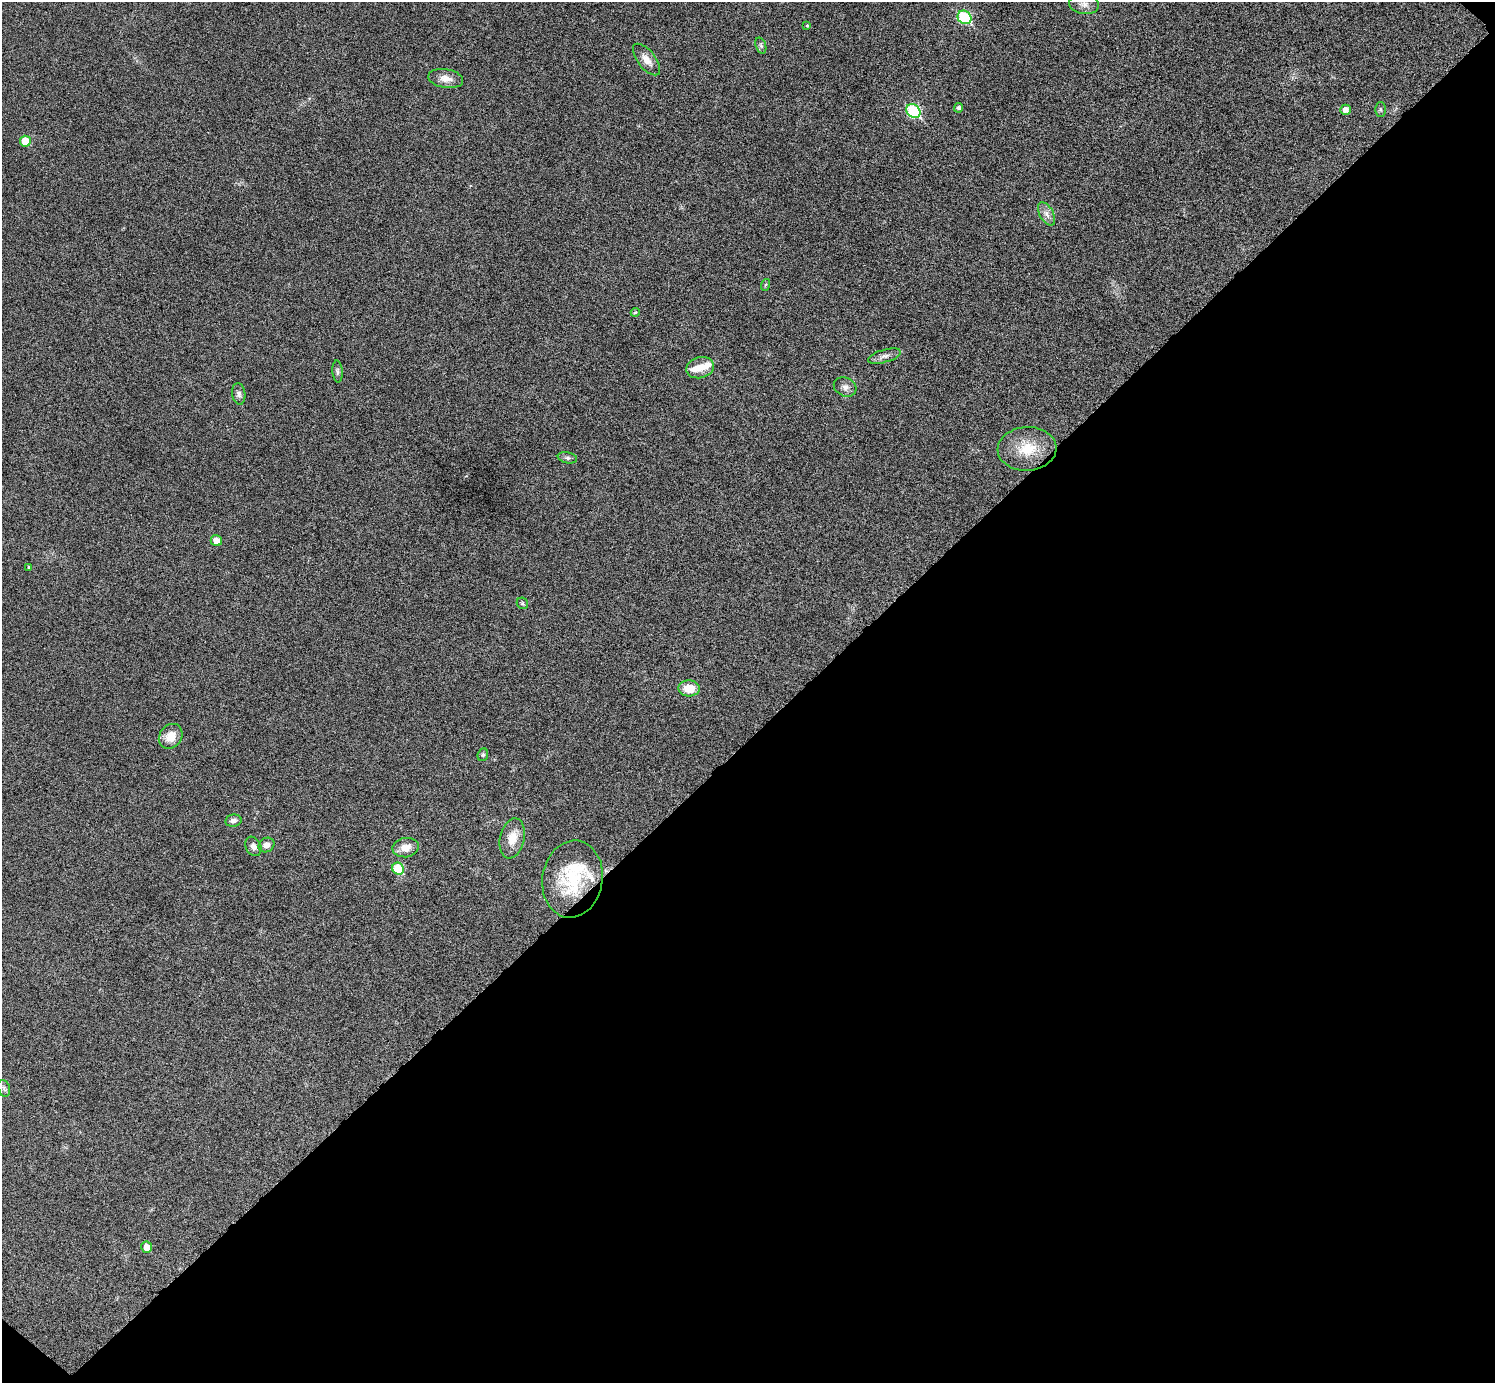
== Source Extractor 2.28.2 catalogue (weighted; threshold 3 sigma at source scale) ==
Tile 15 of 4 x 4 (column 3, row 4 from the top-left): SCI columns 2998-4490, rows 305-1685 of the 5992 x 5993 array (HDU 1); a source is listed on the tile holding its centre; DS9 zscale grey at full resolution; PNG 1497 x 1385 px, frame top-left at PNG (2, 2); each listed source drawn as its Kron ellipse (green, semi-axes under 4 px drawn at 4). Shown black and unused: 47% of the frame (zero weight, under 6 of 11 exposures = <1% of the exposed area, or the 3 px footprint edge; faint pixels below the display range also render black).
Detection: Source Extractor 2.28.2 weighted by HDU 2 'WHT'; one run over the whole footprint, this tile lists its part. Background 0.0216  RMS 0.0026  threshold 0.0105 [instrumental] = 3 sigma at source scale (4.09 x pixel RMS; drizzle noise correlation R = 1.36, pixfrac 0.8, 0.05/0.05 arcsec/px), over >= 5 px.
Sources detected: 38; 2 inside a brighter listed object's ellipse — not listed separately; the other 36 listed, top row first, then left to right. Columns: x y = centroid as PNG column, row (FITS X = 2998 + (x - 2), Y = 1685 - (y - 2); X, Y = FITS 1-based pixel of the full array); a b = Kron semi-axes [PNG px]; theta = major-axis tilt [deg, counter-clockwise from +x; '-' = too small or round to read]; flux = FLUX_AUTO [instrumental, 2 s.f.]
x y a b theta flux
1084 4 15 10 -7 1.8
964 17 7 6 - 17
807 26 3 3 - 0.26
761 45 8 5 -70 0.5
646 60 19 8 -52 2.3
446 79 17 9 -10 2.2
959 108 5 4 - 0.62
1380 109 7 5 89 0.43
1345 110 5 5 - 1.5
913 111 7 6 - 21
25 141 5 5 - 4.2
1046 214 13 6 -61 1.3
765 285 6 3 70 0.29
635 312 5 4 - 0.33
884 356 17 6 16 1.2
700 368 14 10 15 2.5
337 371 11 5 -85 0.59
845 387 12 9 -25 1.3
239 394 11 6 -82 0.88
1027 449 29 22 3 7.4
567 458 9 5 -10 0.59
216 541 6 5 - 2.1
29 567 4 3 - 0.23
522 603 6 5 - 0.36
689 688 10 8 -3 3.9
171 736 13 11 53 3.3
483 755 6 5 - 0.39
233 821 8 6 11 0.96
512 838 20 12 77 3.6
266 845 8 7 - 1.3
253 846 10 7 -61 1.2
406 848 13 9 10 2.4
398 869 6 5 - 7.7
572 879 39 30 81 15
4 1088 8 6 -74 0.66
147 1247 5 5 - 2.2
Overlapping masked pixels (flux is a lower limit): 1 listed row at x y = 572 879